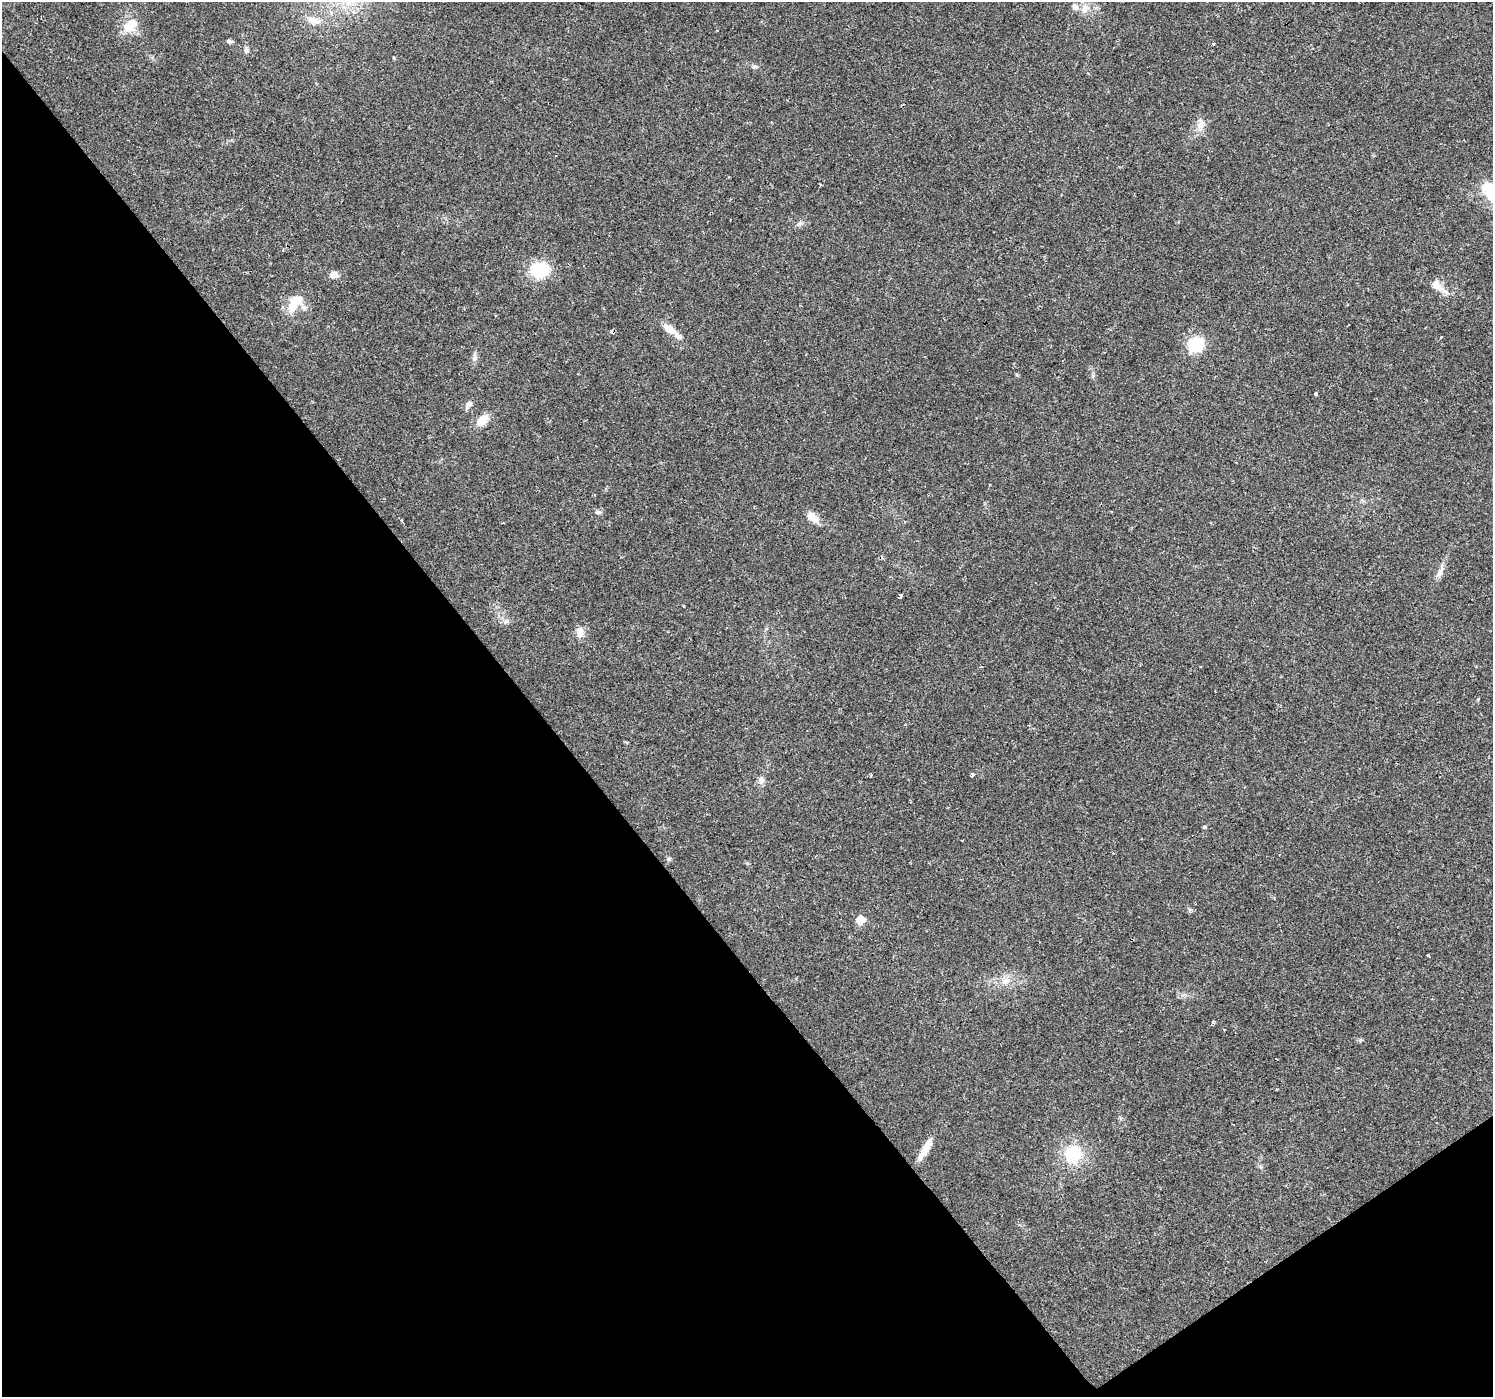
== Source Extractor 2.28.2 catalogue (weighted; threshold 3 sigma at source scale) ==
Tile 14 of 4 x 4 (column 2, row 4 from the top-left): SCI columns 1492-2982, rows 192-1586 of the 5963 x 5900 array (HDU 1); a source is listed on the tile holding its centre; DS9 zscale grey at full resolution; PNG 1495 x 1399 px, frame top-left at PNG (2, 2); no overlay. Shown black and unused: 38% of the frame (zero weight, under 2 of 3 exposures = <1% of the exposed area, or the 3 px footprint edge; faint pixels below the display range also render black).
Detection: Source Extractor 2.28.2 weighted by HDU 2 'WHT'; one run over the whole footprint, this tile lists its part. Background 0.0515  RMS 0.0052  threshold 0.0236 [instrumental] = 3 sigma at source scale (4.5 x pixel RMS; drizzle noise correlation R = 1.50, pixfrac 1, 0.0396/0.0396 arcsec/px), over >= 5 px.
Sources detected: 46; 1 inside a brighter object's white glare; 3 cosmic-ray / hot-pixel residue — not listed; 1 inside a brighter listed object's ellipse — not listed separately; the other 41 listed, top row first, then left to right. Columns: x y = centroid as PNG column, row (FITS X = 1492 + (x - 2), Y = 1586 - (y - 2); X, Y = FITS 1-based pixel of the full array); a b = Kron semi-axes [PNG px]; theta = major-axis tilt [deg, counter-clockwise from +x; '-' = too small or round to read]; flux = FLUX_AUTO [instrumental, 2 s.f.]
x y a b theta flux
1075 7 8 7 - 2.4
1085 8 13 10 58 4.3
313 20 17 8 -19 4.7
129 26 19 13 41 11
230 41 8 4 -7 1.1
1213 44 4 3 - 0.55
247 50 7 6 - 1.5
754 67 8 5 15 1.1
1200 124 18 9 67 4.4
1488 187 23 13 -4 9.7
799 224 9 4 35 1.3
539 270 18 14 6 24
334 275 12 7 3 3.3
1437 286 26 10 -38 6.3
296 300 17 13 22 8.9
670 329 26 8 -36 5.9
1441 337 3 3 - 1.2
1196 345 18 16 50 16
475 358 10 6 89 1.8
1316 394 3 3 - 1.3
468 405 12 6 59 2.5
482 420 17 10 45 6.3
989 485 3 2 - 0.45
598 512 8 5 2 1.4
812 517 18 10 -43 5
402 521 4 3 - 5
1440 573 11 7 59 2.6
900 596 3 3 - 7
683 606 3 3 - 0.99
506 621 7 4 19 1.1
580 632 16 9 -87 3.5
973 776 4 3 - 14
761 780 10 8 -85 2.4
1204 827 4 4 - 1
669 859 6 6 - 1.1
860 920 6 5 - 18
1428 956 5 3 - 0.76
1006 981 12 9 22 4.4
1213 1023 4 4 - 1.2
925 1149 34 7 61 7.3
1073 1154 26 23 87 19
Isophote crosses this tile's border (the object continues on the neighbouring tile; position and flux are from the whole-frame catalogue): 1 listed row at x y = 1488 187
Unlisted compact peaks at least as high as the median listed source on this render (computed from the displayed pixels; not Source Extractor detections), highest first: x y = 394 58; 1360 1040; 1017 375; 1190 910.